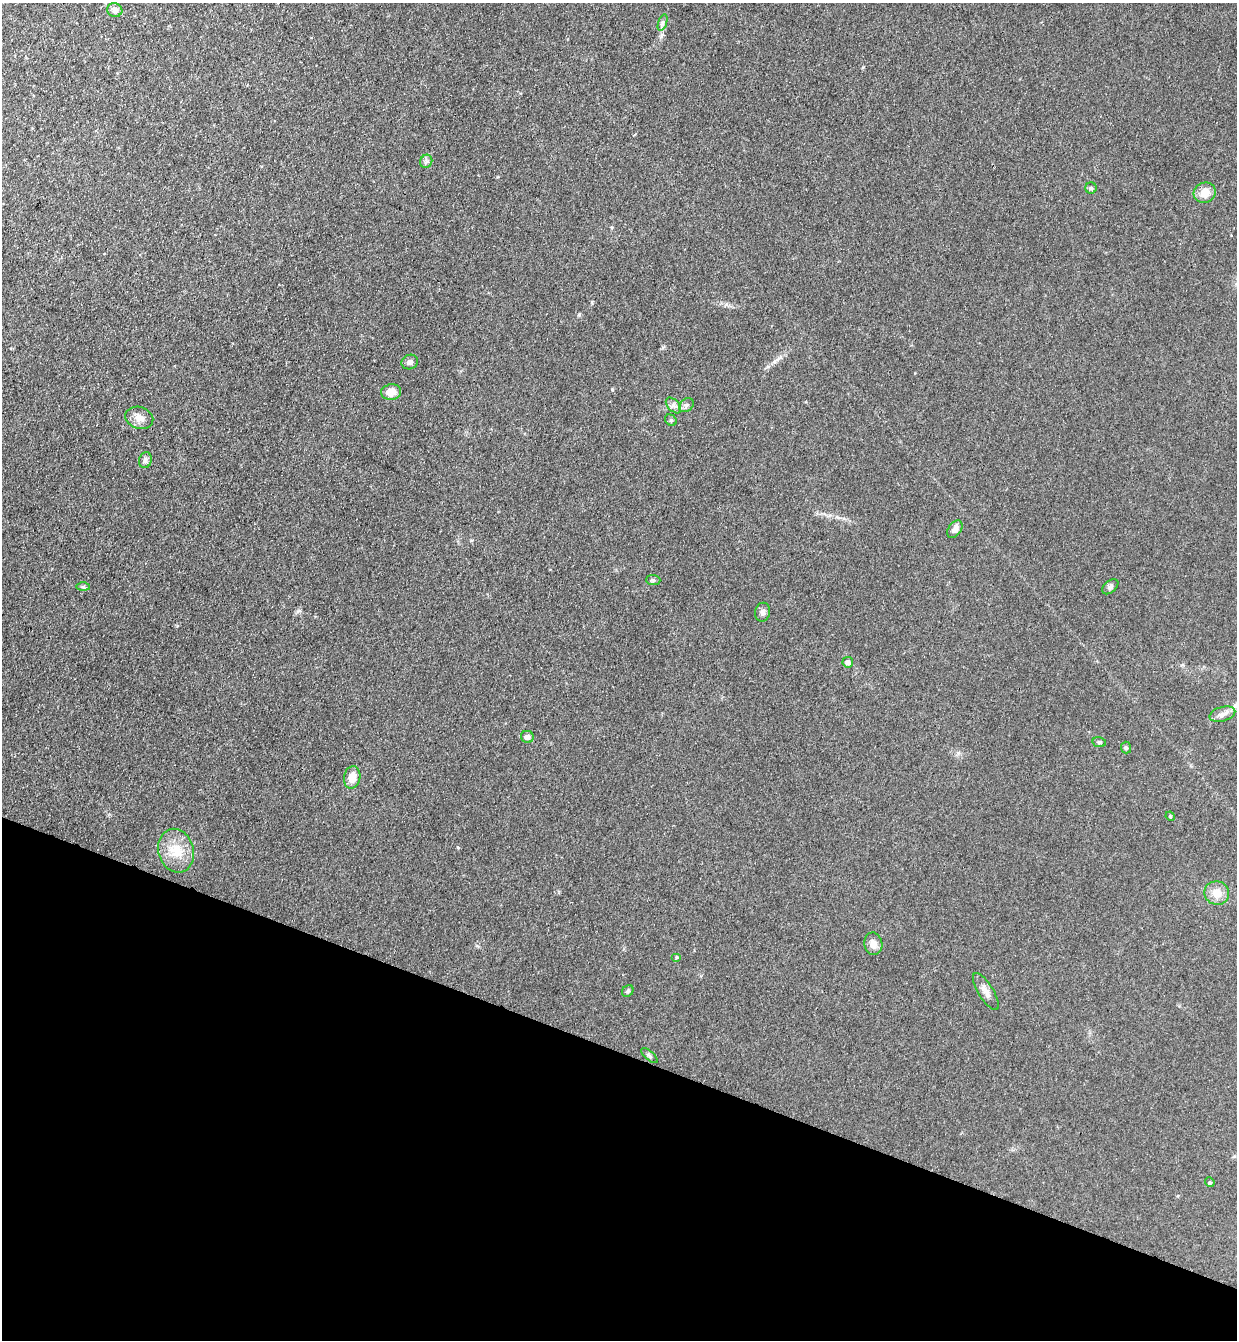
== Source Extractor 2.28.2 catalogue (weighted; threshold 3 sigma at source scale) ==
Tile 15 of 4 x 4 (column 3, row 4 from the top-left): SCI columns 2660-3894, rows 23-1360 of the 5447 x 5397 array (HDU 1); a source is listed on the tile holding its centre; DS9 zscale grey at full resolution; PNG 1239 x 1342 px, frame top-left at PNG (2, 3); each listed source drawn as its Kron ellipse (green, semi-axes under 4 px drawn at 4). Shown black and unused: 22% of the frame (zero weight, under 3 of 4 exposures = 5% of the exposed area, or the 3 px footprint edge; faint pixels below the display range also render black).
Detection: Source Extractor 2.28.2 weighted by HDU 2 'WHT'; one run over the whole footprint, this tile lists its part. Background 0.101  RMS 0.0071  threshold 0.0321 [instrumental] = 3 sigma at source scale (4.5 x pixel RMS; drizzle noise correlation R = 1.50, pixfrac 1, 0.05/0.05 arcsec/px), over >= 5 px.
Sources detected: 32; all 32 listed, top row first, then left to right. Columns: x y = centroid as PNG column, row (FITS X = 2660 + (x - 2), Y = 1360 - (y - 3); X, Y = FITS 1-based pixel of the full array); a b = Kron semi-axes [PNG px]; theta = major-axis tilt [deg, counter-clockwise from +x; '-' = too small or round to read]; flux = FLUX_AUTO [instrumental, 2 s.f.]
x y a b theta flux
115 10 7 7 - 4
663 22 9 4 71 1.7
426 161 7 6 - 1.7
1091 188 5 5 - 1.1
1205 193 11 10 - 9.1
410 362 8 7 - 2.8
391 392 10 8 8 7
673 405 9 5 -46 2.6
686 405 8 6 42 2
139 418 14 11 -19 6
671 420 6 5 - 1.1
145 460 8 6 75 2.7
955 529 10 6 56 4.1
653 580 7 5 -2 1.3
83 587 7 4 0 1.2
1110 587 9 6 40 1.9
763 612 9 7 79 2.5
848 662 5 5 - 2.9
1222 714 13 7 15 3.8
527 737 6 6 - 3.2
1099 742 7 5 -12 1.1
1126 748 6 5 - 1.1
352 777 11 8 80 7.6
1170 816 5 4 - 0.7
176 851 22 17 -73 16
1217 893 12 11 - 8.1
873 944 11 9 -80 5.1
676 957 5 4 - 0.78
628 991 6 5 - 1.4
986 992 21 7 -58 5
650 1056 10 4 -41 1.4
1210 1182 5 4 - 0.83
Unlisted compact peaks at least as high as the median listed source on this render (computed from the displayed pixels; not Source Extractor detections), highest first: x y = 612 389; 579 314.